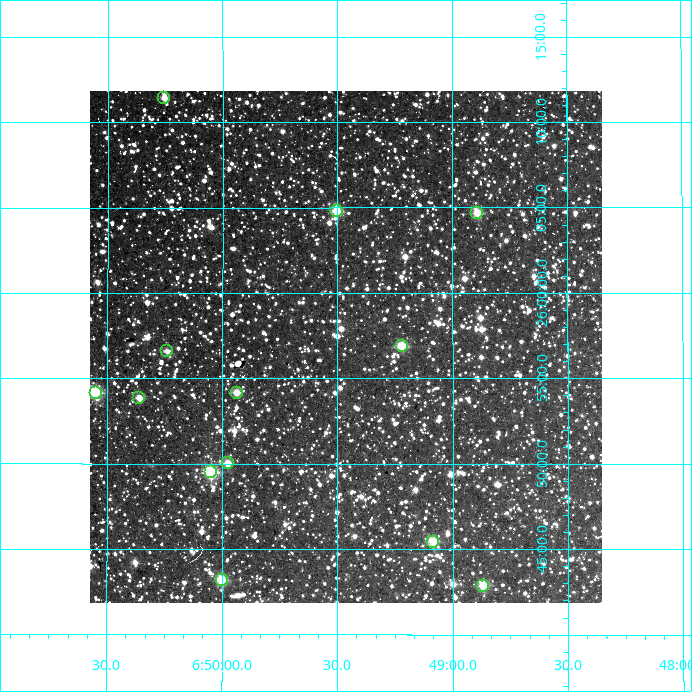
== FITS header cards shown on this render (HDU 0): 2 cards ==
NAXIS1  =                  512
NAXIS2  =                  512

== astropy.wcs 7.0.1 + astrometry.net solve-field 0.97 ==
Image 512 x 512 px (HDU 0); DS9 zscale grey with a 90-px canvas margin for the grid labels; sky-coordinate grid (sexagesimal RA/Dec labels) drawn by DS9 from the SOLVED WCS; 13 Tycho-2 reference stars matched to detected sources circled (green)
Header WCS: RA---TAN/DEC--TAN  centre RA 06:49:28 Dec +25:57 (102.37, +25.95 deg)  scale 3.52 arcsec/px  FOV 30.0' x 30.0'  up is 0 deg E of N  parity normal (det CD < 0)
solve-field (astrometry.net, Tycho-2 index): VERIFIED the header's WCS against the Tycho-2 star catalogue (13 matches, 0 conflicts) and refined it, rather than solving blind
Solved WCS: RA---TAN-SIP/DEC--TAN-SIP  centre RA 06:49:28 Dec +25:57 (102.37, +25.95 deg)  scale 3.52 arcsec/px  FOV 30.0' x 30.0'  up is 0 deg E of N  parity normal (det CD < 0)
The solver's refit moves the header's centre by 2.3 arcsec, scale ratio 1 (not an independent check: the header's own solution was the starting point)
Tycho-2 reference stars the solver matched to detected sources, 13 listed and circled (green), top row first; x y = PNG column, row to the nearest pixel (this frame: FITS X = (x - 90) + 1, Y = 512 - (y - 91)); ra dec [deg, ICRS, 3 dp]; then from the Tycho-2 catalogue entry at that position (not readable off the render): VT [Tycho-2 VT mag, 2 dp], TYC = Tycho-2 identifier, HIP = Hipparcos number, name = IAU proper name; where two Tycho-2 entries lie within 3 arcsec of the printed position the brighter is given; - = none
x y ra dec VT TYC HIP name
164 98 102.563 +26.190 11.29 1898-3011-1 - -
337 211 102.375 +26.080 10.40 1897-288-1 - -
477 213 102.223 +26.078 11.01 1897-48-1 - -
402 346 102.305 +25.948 10.86 1897-624-1 - -
167 351 102.560 +25.943 11.63 1898-3037-1 - -
96 393 102.637 +25.902 10.09 1898-3017-1 - -
237 393 102.485 +25.902 11.08 1897-796-1 - -
139 398 102.590 +25.897 10.97 1898-2981-1 - -
228 463 102.494 +25.834 10.94 1897-240-1 - -
211 472 102.513 +25.825 10.19 1897-966-1 - -
433 542 102.271 +25.757 10.70 1897-708-1 - -
222 580 102.500 +25.719 10.42 1897-664-1 - -
483 586 102.217 +25.714 10.92 1897-766-1 - -